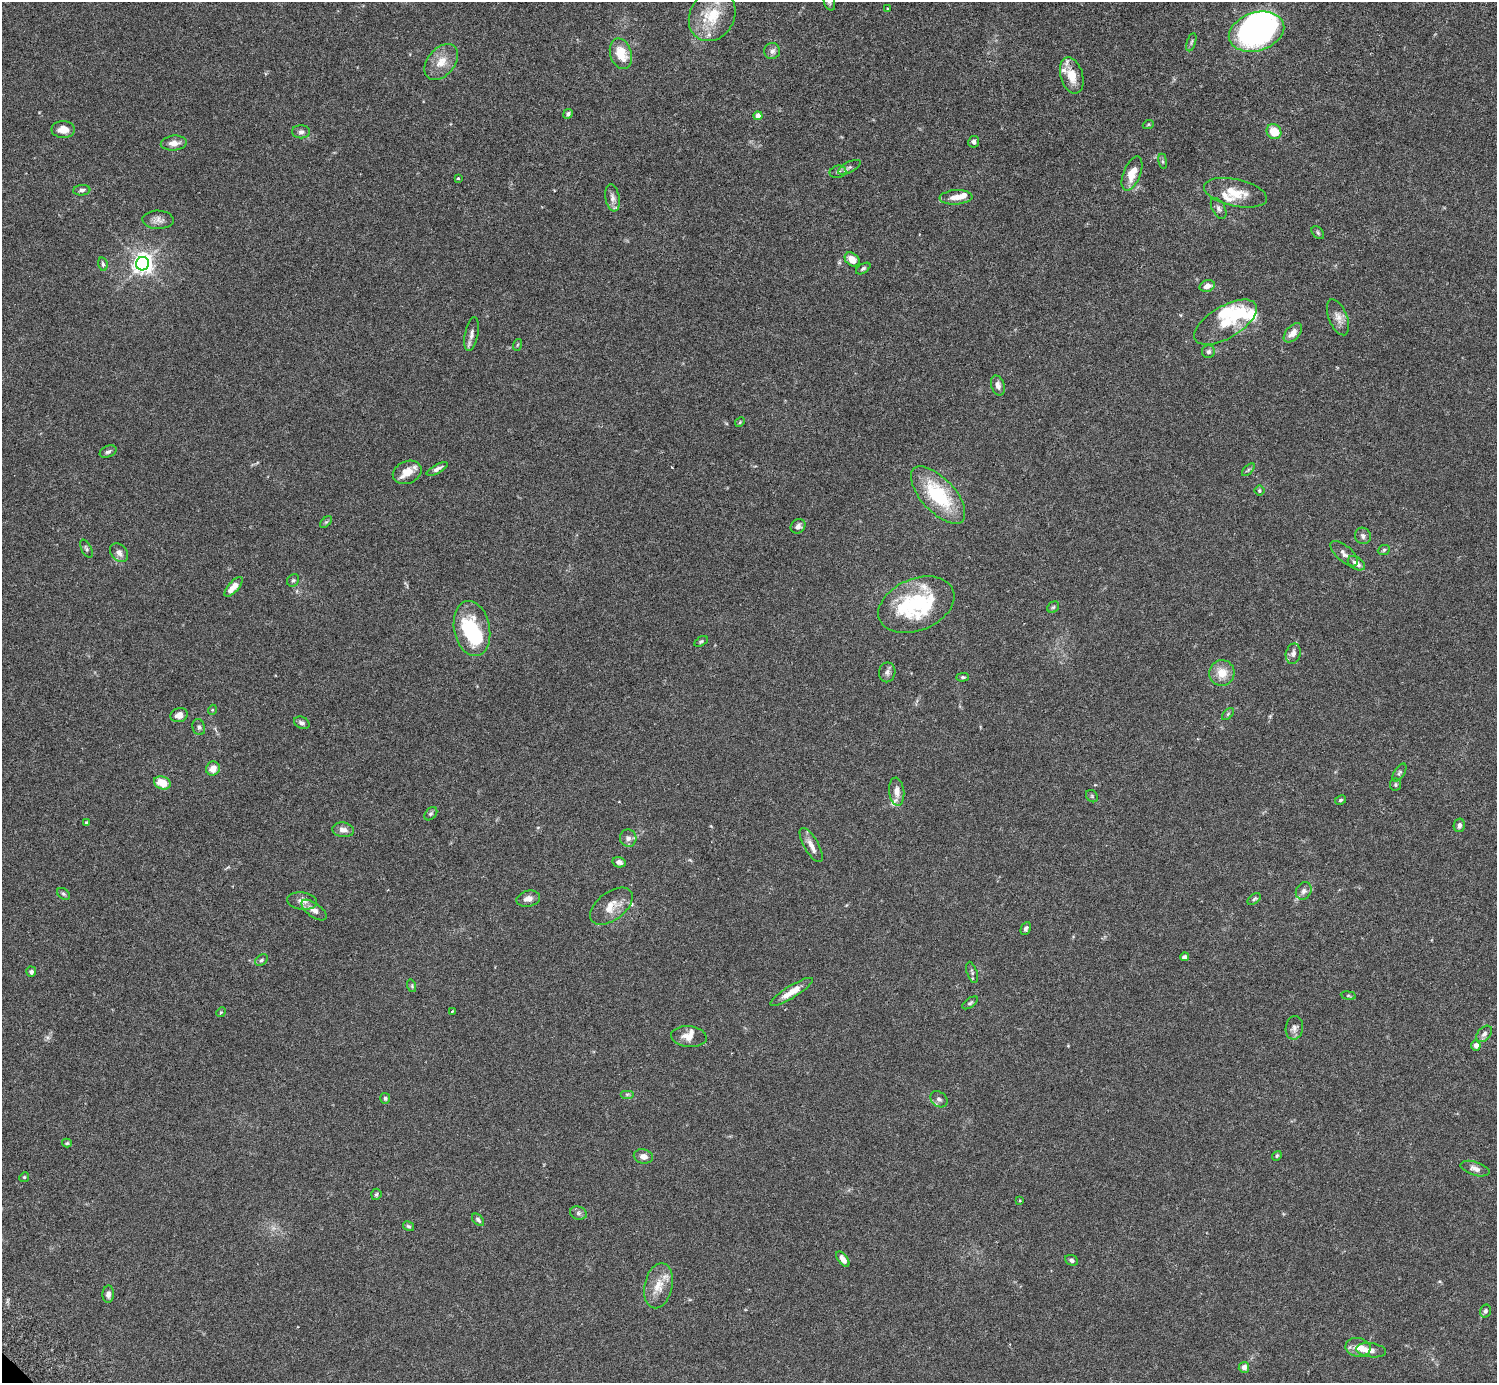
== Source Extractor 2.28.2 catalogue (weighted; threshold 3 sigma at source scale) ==
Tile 10 of 4 x 4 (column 2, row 3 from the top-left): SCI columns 1541-3035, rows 1586-2966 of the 6074 x 6074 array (HDU 1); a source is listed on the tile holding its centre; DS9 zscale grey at full resolution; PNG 1499 x 1385 px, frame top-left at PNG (2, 2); each listed source drawn as its Kron ellipse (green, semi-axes under 4 px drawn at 4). Shown black and unused: <1% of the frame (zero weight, under 3 of 6 exposures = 3% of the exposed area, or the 3 px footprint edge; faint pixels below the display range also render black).
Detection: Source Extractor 2.28.2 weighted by HDU 2 'WHT'; one run over the whole footprint, this tile lists its part. Background 0.0147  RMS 0.002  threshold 0.0081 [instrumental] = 3 sigma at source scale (4.09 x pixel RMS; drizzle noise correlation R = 1.36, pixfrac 0.8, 0.05/0.05 arcsec/px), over >= 5 px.
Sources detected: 145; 3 inside a brighter object's white glare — neither listed nor drawn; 14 inside a brighter listed object's ellipse — not listed separately; the other 128 listed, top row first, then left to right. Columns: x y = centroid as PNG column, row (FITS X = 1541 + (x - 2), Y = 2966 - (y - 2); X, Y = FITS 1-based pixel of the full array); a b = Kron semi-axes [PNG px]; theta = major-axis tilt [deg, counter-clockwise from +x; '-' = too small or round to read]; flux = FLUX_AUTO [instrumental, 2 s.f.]
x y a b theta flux
829 2 9 5 -70 0.42
888 8 3 3 - 0.27
712 16 27 22 59 6.8
1256 32 28 19 17 45
1191 42 9 4 72 0.33
772 51 8 8 - 0.81
621 54 15 10 -73 4.1
441 62 20 13 50 2.8
1072 76 18 11 -74 2.9
568 114 5 4 - 0.44
758 116 4 4 - 1.5
1148 125 5 3 - 0.18
63 129 12 8 0 1.8
1274 131 8 7 - 3.6
301 132 9 6 0 0.66
974 142 6 5 - 0.62
174 143 13 7 5 1.5
1163 161 8 4 -82 0.29
849 167 12 5 28 0.57
838 172 8 6 12 0.56
1132 174 18 8 68 3
458 178 3 2 - 0.22
82 190 8 5 5 0.52
1235 193 32 13 -12 3.9
956 197 16 7 4 1.8
612 198 14 7 -81 0.91
1219 208 11 6 -62 0.6
158 220 15 9 -2 1.1
1318 232 7 5 -50 0.34
852 259 8 6 -39 1.7
103 264 7 4 -79 0.36
142 264 7 6 - 110
863 268 8 4 32 0.37
1207 286 8 5 17 1.1
1338 317 19 9 -68 1.4
1226 322 35 16 31 5.6
1293 333 11 7 48 1.5
472 334 17 6 79 0.94
517 345 6 3 70 0.19
1208 352 6 6 - 0.47
998 386 10 6 -73 0.86
740 422 5 4 - 0.19
108 452 9 5 25 0.44
437 469 12 4 28 0.71
1248 470 8 4 45 0.31
407 472 15 11 23 2.3
1259 491 5 5 - 0.28
938 495 36 16 -47 12
326 522 7 4 44 0.26
798 526 8 6 43 0.69
1363 536 8 7 - 0.66
86 549 10 5 -63 0.4
1384 550 6 5 - 0.32
119 553 10 8 -48 1
1344 554 17 7 -41 0.99
1356 563 9 6 -33 1.2
293 580 6 5 - 0.33
233 587 12 5 48 2.1
916 605 40 26 23 18
1053 607 6 5 - 0.33
472 629 28 18 -79 14
701 641 7 4 31 0.27
1293 654 10 7 78 0.92
887 672 10 8 80 0.67
1222 673 13 12 - 2.7
963 677 6 4 1 0.28
212 710 5 3 - 0.17
1228 714 7 4 45 0.28
179 715 8 7 - 1.3
302 723 8 6 -23 0.56
199 727 8 6 -73 0.45
213 769 7 6 - 1.5
1399 773 10 5 57 0.42
162 783 8 6 -20 2.9
1395 785 6 5 - 0.3
897 792 14 7 -84 1.3
1092 796 6 5 - 0.29
1341 800 6 4 28 0.3
431 814 8 5 47 0.33
86 823 4 3 - 0.4
1459 825 7 5 77 0.62
343 830 11 7 -9 1
628 838 9 8 - 0.75
811 845 19 7 -60 1.4
619 862 7 5 -14 0.67
1304 891 9 7 59 0.77
63 894 7 5 -40 0.32
528 899 12 8 12 1.1
1254 899 7 4 38 0.34
302 901 15 8 -8 1.3
611 906 24 14 37 3
314 910 15 7 -36 1.3
1026 929 7 4 65 0.42
1185 957 4 4 - 0.59
261 960 7 5 39 0.35
31 972 5 5 - 0.54
972 972 11 5 -72 0.48
412 986 6 4 -73 0.27
791 992 24 6 32 2.3
1348 996 7 4 -8 0.25
970 1003 9 4 36 0.35
452 1011 3 2 - 0.21
221 1012 5 4 - 0.18
1294 1028 12 9 81 0.88
1484 1034 9 6 46 0.67
689 1037 18 10 -6 1.8
1476 1045 5 5 - 1.1
627 1094 7 4 0 0.33
385 1098 5 5 - 0.35
939 1099 9 7 -41 0.69
67 1143 5 4 - 0.28
643 1156 9 7 -11 1
1277 1156 5 4 - 0.27
1475 1169 15 6 -17 0.98
24 1177 5 4 - 0.24
376 1194 6 5 - 0.3
1020 1200 3 2 - 0.17
578 1213 8 6 -15 0.51
478 1220 7 5 -44 0.47
408 1226 6 4 -29 0.29
843 1259 9 4 -53 1.2
1072 1260 7 5 -24 0.45
658 1286 23 14 77 3
108 1294 8 5 86 0.73
1485 1311 6 5 - 0.45
1358 1347 12 9 -9 1.6
1371 1350 15 7 -8 0.98
1244 1367 5 5 - 1
Isophote crosses this tile's border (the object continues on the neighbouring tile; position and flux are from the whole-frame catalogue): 2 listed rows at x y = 829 2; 712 16